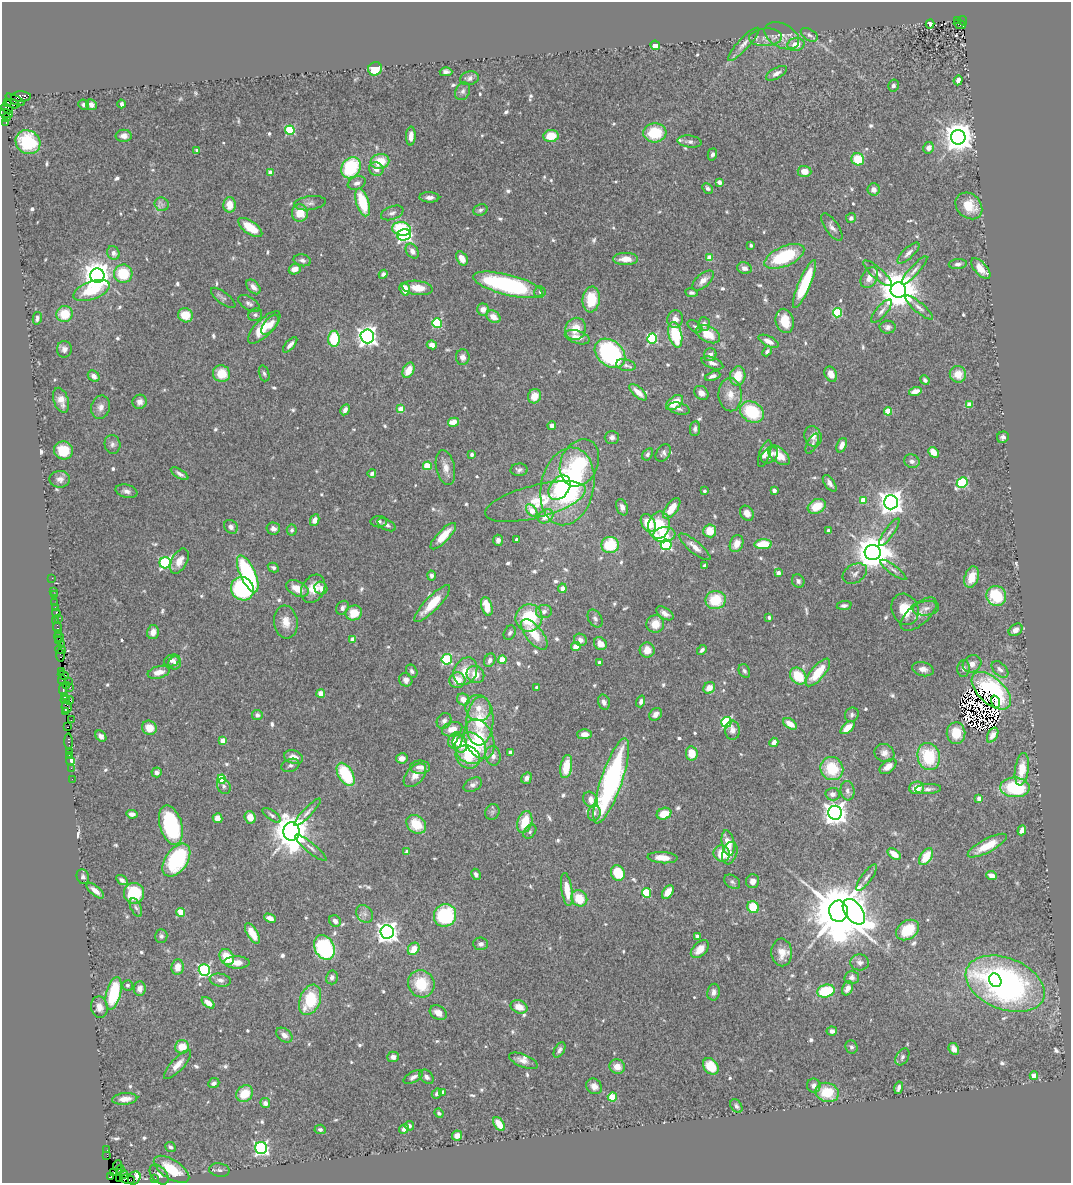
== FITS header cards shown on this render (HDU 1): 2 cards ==
NAXIS1  =                 1069
NAXIS2  =                 1181

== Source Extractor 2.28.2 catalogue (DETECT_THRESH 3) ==
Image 1069 x 1181 px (HDU 1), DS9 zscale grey, 1 PNG px = 1 image px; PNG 1073 x 1185 px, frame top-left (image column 1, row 1181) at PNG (2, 2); each listed source drawn as its Kron ellipse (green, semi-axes under 4 px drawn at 4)
Background 1.2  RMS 0.034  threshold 0.101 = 3 sigma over >= 5 px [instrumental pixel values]
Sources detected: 710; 11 with non-positive FLUX_AUTO (blend fragments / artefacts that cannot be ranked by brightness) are neither listed nor drawn; of the other 699, the 500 brightest by FLUX_AUTO listed and drawn (199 fainter detections omitted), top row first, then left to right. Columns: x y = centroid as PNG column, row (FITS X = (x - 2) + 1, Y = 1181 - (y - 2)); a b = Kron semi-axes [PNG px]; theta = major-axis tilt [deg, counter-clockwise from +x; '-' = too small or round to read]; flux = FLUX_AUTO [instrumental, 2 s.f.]
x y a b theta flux
957 20 3 3 - 130
963 21 4 3 - 660
930 24 4 4 - 8.2
960 24 6 4 -23 500
809 35 9 5 -31 6.4
782 36 18 12 -28 24
766 37 16 9 5 16
743 44 22 5 47 15
655 45 5 4 - 32
796 45 8 6 12 25
375 69 7 6 - 47
446 72 6 4 0 7.7
776 73 11 5 28 11
469 78 9 6 13 9
958 80 5 4 - 11
893 85 6 5 - 7.2
463 91 9 7 63 8
21 97 10 5 1 660
15 100 10 4 -27 500
8 102 3 2 - 47
13 104 7 4 -20 250
122 104 4 4 - 6
84 105 5 5 - 6.1
91 105 6 5 - 11
7 108 6 3 -36 180
7 113 7 3 -15 62
7 118 3 2 - 39
6 123 3 2 - 110
290 130 5 4 - 140
655 133 11 9 4 91
124 136 8 6 2 13
411 136 9 4 88 18
551 136 7 6 - 49
958 137 7 7 - 3900
28 142 13 11 -34 130
690 142 12 6 -6 8.5
929 148 6 5 - 13
197 150 4 4 - 5.4
712 154 6 4 74 7.3
858 159 6 6 - 61
380 161 9 7 10 55
351 168 11 9 56 160
376 169 7 6 - 17
805 171 7 5 -4 24
270 173 4 4 - 22
719 182 4 4 - 19
357 183 9 6 21 11
708 188 6 4 -47 6
874 190 6 6 - 16
429 197 10 5 -2 10
363 202 14 6 -72 96
310 203 16 7 8 12
162 204 7 6 - 8.6
230 205 7 6 - 36
969 206 15 12 -45 53
480 210 7 5 23 6.2
300 213 8 8 - 45
392 213 12 6 21 9.1
851 218 5 5 - 7.5
832 227 16 6 -56 11
250 228 14 6 -35 59
402 229 9 7 -9 130
404 235 6 5 - 490
751 245 3 3 - 7.1
412 251 8 6 -56 12
113 253 7 6 - 10
908 253 14 5 43 11
784 256 21 10 24 160
462 258 7 5 -59 23
709 258 4 4 - 57
626 259 12 6 0 25
302 260 9 6 -14 7.6
958 264 9 5 5 7.5
744 268 7 6 - 10
295 269 6 5 - 17
981 269 13 6 -47 28
914 270 18 4 49 10
878 273 18 5 -41 13
123 274 9 9 - 78
383 274 4 4 - 6.7
97 276 7 7 - 3000
869 278 11 7 57 20
703 280 13 6 42 16
804 284 26 6 67 130
508 285 35 10 -14 320
253 287 8 5 -48 14
417 288 15 7 -8 36
405 289 6 5 - 29
91 290 19 9 20 75
898 290 8 8 - 7600
540 292 6 6 - 5.5
691 293 6 4 -10 6
223 298 15 6 -38 7.4
591 299 13 8 84 69
249 303 12 6 -32 7.9
919 307 18 5 -41 12
483 309 6 6 - 17
882 311 14 5 49 10
837 313 4 4 - 140
65 314 8 8 - 49
185 315 7 7 - 45
255 315 7 6 - 5.6
493 317 8 5 -36 21
37 318 6 4 77 6.6
675 319 9 7 74 15
785 321 12 9 -76 46
437 323 5 5 - 180
704 324 7 6 - 13
270 325 12 6 52 24
695 326 8 5 -35 6
264 327 21 8 45 63
888 327 8 6 -1 8.1
576 329 11 10 - 42
708 334 13 8 -28 55
675 335 13 6 -76 120
367 336 7 6 - 1300
577 337 13 6 -17 21
652 338 5 5 - 230
334 339 8 6 89 98
769 341 11 5 -26 15
290 345 9 4 48 9.5
432 345 5 4 - 19
64 349 8 7 - 9.7
767 351 5 4 - 6
610 353 17 12 -41 330
710 355 7 6 - 11
463 357 8 7 - 11
712 363 11 5 -22 11
626 365 10 5 -12 9.4
408 370 8 5 62 37
264 373 8 5 -72 5.6
222 374 8 8 - 47
831 374 8 6 -62 21
958 374 8 8 - 32
94 376 6 5 - 12
713 376 8 4 19 8.8
738 376 10 7 78 45
925 380 5 4 - 6.8
915 391 6 4 16 20
638 392 11 5 -43 25
701 393 8 6 -43 12
730 395 16 11 -87 31
534 396 7 6 - 32
61 400 13 7 -71 22
140 402 7 7 - 15
674 403 10 6 37 47
969 405 4 4 - 40
101 407 12 9 75 15
401 409 4 4 - 52
679 409 11 5 -13 7.8
345 410 6 4 61 12
888 411 4 4 - 71
752 412 12 10 -32 120
453 422 5 4 - 26
552 426 4 4 - 12
695 429 7 5 84 6.6
813 436 10 8 -70 18
612 437 7 6 - 7.9
1003 437 6 5 - 8.1
112 444 9 8 - 9
812 444 11 5 64 6.6
842 445 8 4 68 16
63 450 9 9 - 53
933 452 6 4 -43 27
663 453 9 6 57 8
648 454 7 4 58 5.4
765 454 14 5 71 13
472 455 4 3 - 5.3
770 455 10 7 42 13
779 455 13 7 -40 40
912 461 8 6 -22 9.2
579 463 24 18 65 150
427 466 4 4 - 77
445 468 18 9 -79 20
519 470 8 6 3 7.3
372 473 4 3 - 6.2
180 474 10 4 -32 7.7
60 479 10 8 1 12
830 483 9 5 -54 11
962 483 6 5 - 190
567 486 39 26 78 430
560 488 13 9 54 74
774 490 4 3 - 18
126 491 11 6 -13 11
704 491 3 3 - 5.4
863 500 4 4 - 49
535 501 51 16 15 89
891 502 7 7 - 2300
817 506 9 7 27 48
622 507 8 5 -71 10
672 508 12 6 53 39
532 510 7 4 -52 38
747 513 8 6 -58 17
546 516 8 6 34 24
315 520 6 4 63 15
379 522 8 5 0 5.6
648 523 10 6 -60 56
387 525 10 5 -27 8.5
659 525 14 10 78 83
231 527 7 6 - 9
273 529 6 6 - 11
292 530 5 5 - 6.2
710 531 6 6 - 42
828 531 4 3 - 10
889 532 16 4 55 9.5
664 535 11 7 6 69
443 536 17 6 46 43
516 539 3 3 - 5.8
498 540 5 5 - 9.4
736 544 9 6 67 24
763 544 9 5 4 59
610 545 8 8 - 95
666 545 5 5 - 240
695 547 20 6 -39 19
873 552 8 7 - 5500
179 561 13 8 61 22
165 563 6 5 - 310
705 565 4 3 - 5.9
273 568 6 4 -30 5.5
893 570 15 4 -37 8.9
778 573 4 4 - 13
855 573 13 9 29 12
248 574 20 7 -65 290
432 576 5 4 - 7.4
972 577 11 6 72 30
52 578 2 2 - 22
798 581 7 6 - 7.3
297 588 12 7 -26 34
321 588 7 6 - 12
562 588 5 4 - 12
242 589 12 11 - 230
313 589 15 11 61 33
54 591 2 2 - 16
54 595 2 2 - 9.5
996 596 10 9 - 100
716 600 10 9 - 81
55 603 2 2 - 33
432 603 25 7 46 57
844 605 7 4 7 6.7
487 606 10 5 -74 46
55 608 2 2 - 19
342 608 7 5 56 8.7
926 608 13 7 6 13
905 609 16 13 -67 53
544 611 8 6 8 10
56 613 4 3 - 160
354 613 8 7 - 40
665 613 10 5 -33 15
919 614 22 10 42 23
769 617 3 3 - 6.5
58 618 2 2 - 21
529 618 14 13 - 120
595 618 9 6 -60 8.1
56 621 3 2 - 20
286 622 16 12 -83 30
655 624 9 8 - 35
57 628 5 3 - 190
1016 630 7 5 37 12
153 632 7 6 - 19
58 633 3 2 - 57
510 633 8 5 62 6.1
534 634 18 8 -51 51
59 637 5 2 - 110
353 639 4 4 - 28
58 640 3 2 - 87
580 640 6 6 - 12
61 644 2 2 - 89
600 644 7 6 - 23
576 646 5 4 - 21
60 649 5 3 - 140
647 650 7 7 - 26
702 650 5 4 - 7.3
60 655 6 3 -82 160
447 659 5 5 - 190
172 660 8 5 20 9.1
490 660 7 5 63 9.7
502 660 4 4 - 54
599 662 3 3 - 6.5
175 663 6 6 - 8.3
972 664 10 8 36 16
964 668 8 6 84 9
923 669 11 7 -14 14
1000 669 10 6 -44 10
62 671 3 3 - 170
412 671 7 5 -56 6.8
465 671 14 11 63 45
744 671 7 5 -62 5.8
159 672 11 6 14 24
818 672 17 6 50 65
63 675 6 3 -20 200
475 675 9 8 - 28
798 676 9 7 -48 74
62 680 4 2 - 130
406 680 7 6 - 11
457 680 8 8 - 34
68 681 2 2 - 110
66 686 4 3 - 110
70 687 2 2 - 68
537 687 3 3 - 6
709 688 6 5 - 23
63 689 6 2 -87 300
991 691 24 13 -43 180
321 693 4 4 - 19
65 696 4 3 - 250
463 699 6 5 - 23
65 700 4 3 - 140
69 701 4 3 - 120
641 701 6 4 71 8.2
604 702 8 5 -75 9.5
995 702 6 3 -73 7
67 707 6 5 - 280
478 708 13 12 - 32
66 712 4 2 - 94
656 714 7 5 45 15
257 715 5 5 - 8.7
852 715 7 6 - 6.5
71 720 2 2 - 23
444 721 8 7 - 9.4
480 721 24 13 86 96
726 722 5 5 - 240
790 724 8 4 -34 27
67 727 3 2 - 70
149 728 7 7 - 31
847 728 8 4 41 33
452 729 10 7 18 29
732 730 9 7 -83 14
956 733 11 9 -89 50
585 734 7 5 1 18
993 735 8 5 62 16
101 736 6 5 - 9.2
479 739 21 14 -68 93
223 740 4 4 - 32
69 741 8 3 -86 180
455 741 8 7 - 31
774 742 5 4 - 14
460 744 9 7 -70 34
471 748 16 15 - 150
69 751 3 2 - 110
511 752 4 4 - 7.6
692 753 7 6 - 42
884 753 10 9 - 16
69 755 2 2 - 71
493 756 10 7 -81 14
294 757 9 6 -19 21
468 757 13 10 -38 48
929 757 14 11 -76 120
402 758 6 5 - 14
70 761 4 3 - 59
290 765 9 6 21 7.1
566 766 12 6 80 57
888 766 10 6 40 19
420 767 10 6 -2 16
71 768 2 2 - 55
832 769 12 11 - 90
1022 769 16 7 81 47
157 772 5 5 - 8.7
346 774 13 7 -59 130
415 775 14 8 48 21
527 778 6 5 - 12
72 779 2 2 - 29
221 779 5 4 - 100
611 781 45 10 71 530
473 785 10 6 27 11
224 786 8 6 -61 6.2
1015 787 15 10 -2 160
917 788 7 6 - 34
928 789 13 5 3 9.1
847 791 10 7 -83 9.8
833 794 7 6 - 12
979 799 4 4 - 25
590 800 8 6 -52 20
307 812 18 4 46 10
492 812 8 7 - 6.6
594 813 8 6 78 7.9
835 813 7 7 - 2100
132 814 6 4 -6 8.9
664 814 7 5 21 41
272 815 11 4 -35 6.6
250 817 6 5 - 24
218 818 5 5 - 20
525 822 11 7 73 63
416 824 10 8 -41 63
171 825 20 11 -74 190
1022 830 5 4 - 12
291 832 9 8 - 6000
530 832 8 5 51 5.3
728 843 13 6 -80 34
987 846 22 6 28 58
311 848 20 5 -39 11
407 852 4 4 - 13
730 853 11 7 72 18
722 854 8 8 - 48
894 854 7 4 -36 29
926 857 9 5 57 55
663 858 15 5 -4 26
176 860 18 11 55 210
618 873 8 7 - 77
476 874 6 4 -62 7.6
992 875 5 4 - 17
83 877 7 6 - 6.9
867 877 16 5 54 10
122 880 6 4 -33 9.1
753 881 7 6 - 15
732 882 9 6 -36 6.4
567 890 16 5 -82 46
95 891 10 4 -41 19
668 892 7 5 56 31
134 893 10 10 - 110
646 893 5 4 - 120
579 898 8 7 - 52
136 907 10 5 -65 6.6
753 907 6 5 - 60
838 911 10 9 - 22000
181 912 4 4 - 58
854 912 14 8 -53 1700
365 914 9 7 -52 9.9
445 915 11 11 - 180
270 918 6 4 -27 15
335 921 6 5 - 10
907 930 12 9 35 57
387 932 7 6 - 1700
252 933 11 5 -58 40
161 936 7 6 - 6.5
697 936 4 3 - 12
481 944 7 6 - 8.7
324 947 13 9 -63 290
414 949 7 5 54 30
700 949 11 6 45 27
782 952 14 10 -87 29
227 957 8 6 -57 54
237 962 13 6 -1 27
860 962 9 8 - 11
177 967 7 6 - 26
204 970 6 5 - 400
332 977 7 6 - 8
852 977 7 6 - 7.8
220 980 10 6 -9 11
995 980 7 6 - 56
421 984 14 13 - 86
1005 984 41 25 -22 800
127 985 5 5 - 5.3
848 988 7 5 65 15
140 989 7 6 - 14
826 991 9 6 13 110
713 992 8 6 80 12
114 993 16 7 77 130
310 1000 16 10 68 100
208 1003 7 4 -39 18
99 1007 11 8 -79 15
519 1007 9 6 -24 28
438 1013 9 6 -30 23
832 1031 5 4 - 9.3
284 1035 9 6 -38 13
182 1047 7 6 - 38
851 1047 7 6 - 7
954 1049 6 5 - 15
559 1050 8 5 61 7.4
393 1057 6 5 - 11
902 1057 9 6 58 6.7
523 1061 15 6 -21 15
178 1065 19 6 47 20
711 1066 9 7 -51 56
617 1067 8 7 - 22
1034 1076 4 4 - 32
413 1077 11 5 29 7.9
426 1077 8 6 -46 9.2
214 1083 6 5 - 7.5
594 1086 8 7 - 16
814 1086 7 6 - 13
899 1088 6 3 76 6.7
443 1092 4 4 - 13
827 1092 12 9 -15 73
245 1094 9 7 41 58
437 1094 5 4 - 7.3
612 1097 4 4 - 90
125 1099 12 5 4 20
265 1103 5 5 - 12
736 1106 7 5 -57 6
439 1113 5 4 - 6.2
499 1124 8 4 -55 34
409 1126 5 4 - 7.1
320 1129 5 5 - 5.3
404 1129 5 4 - 9
457 1135 5 5 - 18
171 1147 6 4 -41 6.2
261 1148 6 6 - 550
107 1150 2 2 - 23
107 1155 4 2 - 77
117 1165 5 2 - 72
120 1169 4 3 - 690
172 1169 20 9 -33 77
219 1170 10 6 -11 7.5
114 1173 3 3 - 210
124 1174 4 3 - 58
159 1174 11 7 -48 10
111 1177 3 3 - 160
134 1178 7 5 50 100
155 1178 2 2 - 29
120 1179 2 2 - 21
128 1179 7 4 -11 440
At the frame edge (FLAGS 8, measured only in part): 1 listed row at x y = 128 1179
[199 fainter detections neither listed nor drawn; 11 non-positive-flux detections neither listed nor drawn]